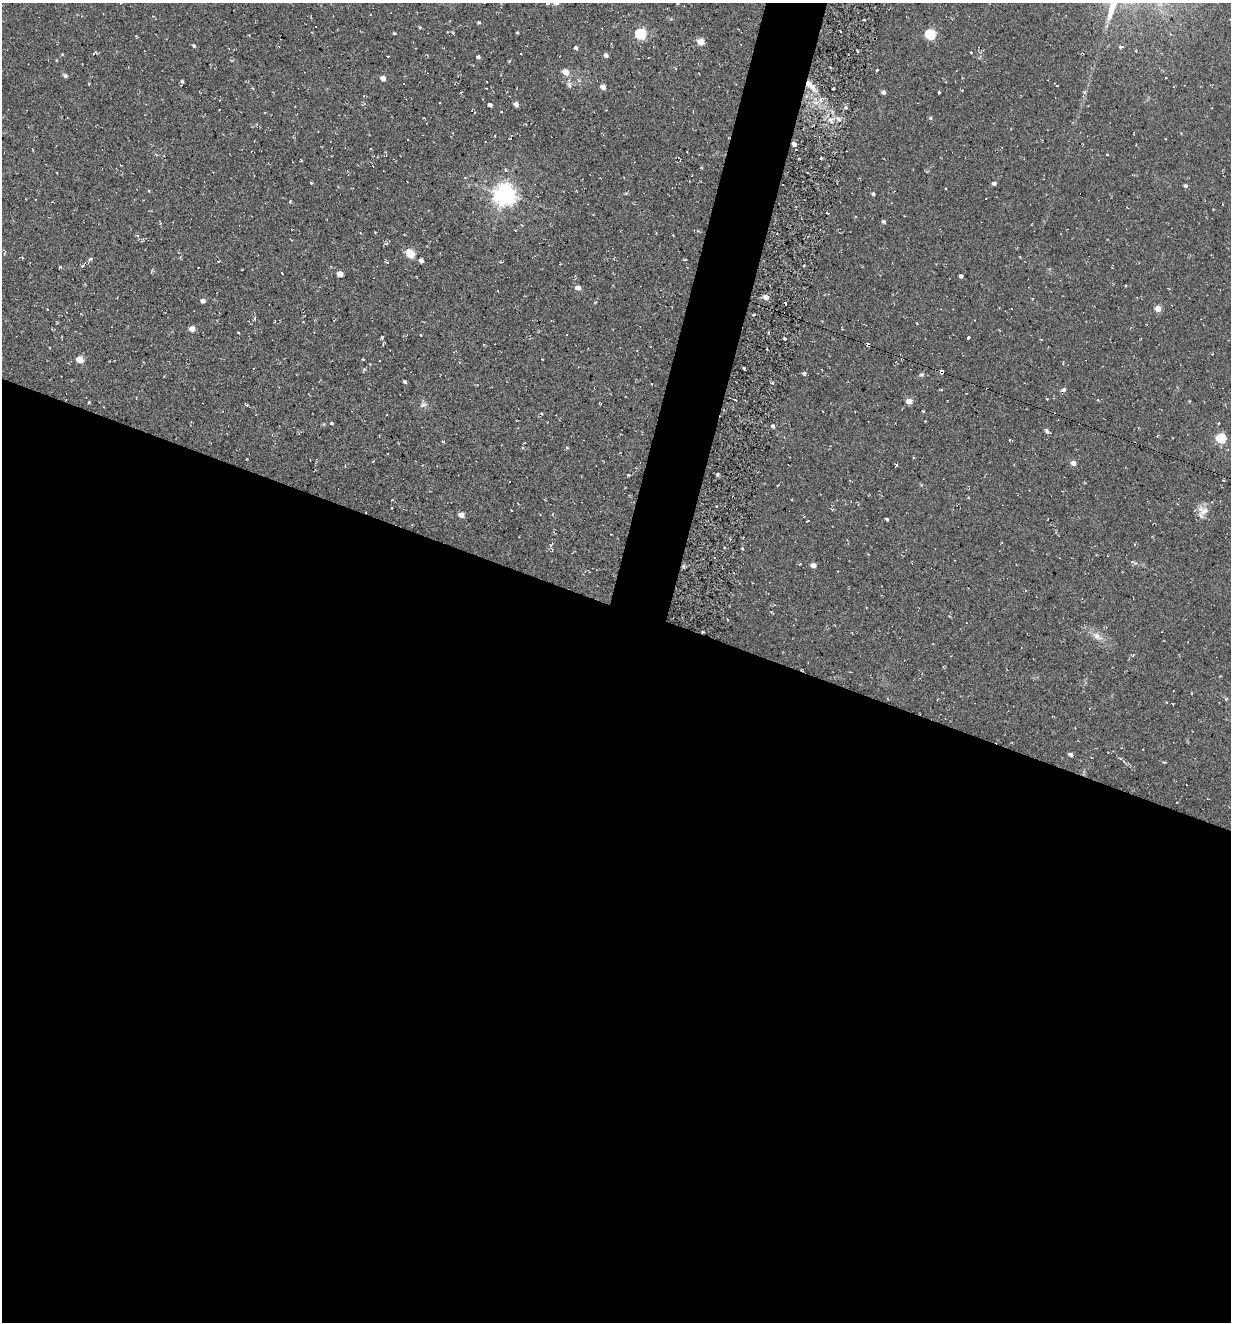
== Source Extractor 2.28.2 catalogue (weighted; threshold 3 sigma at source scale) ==
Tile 14 of 4 x 4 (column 2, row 4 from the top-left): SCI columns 1485-2713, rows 23-1342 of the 5354 x 5304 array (HDU 1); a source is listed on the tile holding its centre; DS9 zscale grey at full resolution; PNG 1233 x 1324 px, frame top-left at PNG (2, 3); no overlay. Shown black and unused: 57% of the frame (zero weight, under 2 of 3 exposures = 3% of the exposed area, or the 3 px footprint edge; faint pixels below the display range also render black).
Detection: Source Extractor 2.28.2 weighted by HDU 2 'WHT'; one run over the whole footprint, this tile lists its part. Background 0.0885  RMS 0.013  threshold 0.0569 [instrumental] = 3 sigma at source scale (4.5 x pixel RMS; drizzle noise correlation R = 1.50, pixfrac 1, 0.05/0.05 arcsec/px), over >= 5 px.
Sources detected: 137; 5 cosmic-ray / hot-pixel residue — not listed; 1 inside a brighter listed object's ellipse — not listed separately; the other 131 listed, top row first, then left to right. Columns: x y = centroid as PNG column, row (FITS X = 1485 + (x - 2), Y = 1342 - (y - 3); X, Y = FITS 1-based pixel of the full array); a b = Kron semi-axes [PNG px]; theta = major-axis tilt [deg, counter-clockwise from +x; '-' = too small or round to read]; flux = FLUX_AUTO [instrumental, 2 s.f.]
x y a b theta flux
547 3 5 4 - 1.7
864 20 3 3 - 2.4
479 22 4 4 - 1.3
420 27 4 3 - 1.7
394 33 3 3 - 1.3
453 33 4 3 - 1.2
517 33 3 2 - 1.2
640 34 6 5 - 130
930 34 5 5 - 88
700 42 5 4 - 20
194 46 5 4 - 1.8
1121 47 5 4 - 3.4
576 48 4 4 - 3.6
971 52 3 2 - 1.5
521 54 2 2 - 0.76
606 55 4 4 - 3.9
387 56 3 2 - 1
478 57 4 3 - 3.3
877 70 3 2 - 1.3
565 72 5 4 - 18
65 75 7 4 -37 2.1
383 78 4 4 - 10
182 81 5 4 - 1.9
569 85 7 5 -61 3.4
1057 85 3 2 - 0.98
602 87 4 4 - 10
812 87 14 7 -53 11
833 88 3 2 - 1.2
883 92 4 4 - 4.1
939 92 3 3 - 3.5
821 99 6 4 74 4.5
516 104 4 4 - 7.2
490 105 4 4 - 4
846 107 5 4 - 2.2
501 112 3 3 - 1.1
930 118 5 4 - 1.8
839 119 6 5 - 3.2
831 120 11 4 -52 4.6
256 124 4 3 - 1.1
794 144 4 4 - 6.9
821 158 3 3 - 1.5
701 167 4 3 - 1.1
311 183 3 3 - 1.2
994 183 4 3 - 4.3
1185 186 4 4 - 2.3
946 188 3 2 - 0.97
149 191 4 3 - 0.91
504 194 7 7 - 900
873 194 4 3 - 2.4
290 202 4 3 - 1
827 213 3 2 - 1.5
883 221 5 4 - 2.4
515 230 2 2 - 0.63
375 232 3 3 - 0.8
673 235 3 2 - 0.9
137 236 5 4 - 1.6
142 241 4 4 - 1.3
410 254 5 5 - 45
91 259 6 4 4 2.1
421 261 4 4 - 6
386 262 5 3 - 1.3
500 262 4 4 - 1.2
804 265 2 2 - 1.3
82 266 4 4 - 1.8
60 267 4 3 - 1.9
242 270 3 2 - 0.91
282 273 3 2 - 0.92
340 274 5 4 - 14
961 276 4 4 - 3.5
578 288 5 4 - 7.7
498 291 3 2 - 0.72
766 297 5 4 - 11
203 301 5 4 - 5.4
785 303 4 2 - 2.4
48 309 3 2 - 1.5
1158 309 5 5 - 14
754 314 3 2 - 2
917 323 3 3 - 1.1
192 329 4 4 - 14
238 332 3 2 - 1.7
769 332 3 2 - 1.4
968 337 3 3 - 4.7
383 344 5 3 - 1.1
868 344 3 3 - 20
363 359 4 2 - 0.91
80 360 5 4 - 23
744 368 3 3 - 1.6
941 372 4 3 - 20
804 373 5 4 - 2.6
922 374 6 5 - 2.3
405 382 4 3 - 2.7
651 384 2 2 - 0.82
1063 390 6 5 - 3.4
1098 400 4 3 - 1
909 401 4 4 - 14
89 402 4 3 - 1.1
600 403 6 2 -45 0.97
246 405 5 3 - 1.2
423 405 10 5 18 3.3
923 411 4 3 - 2.1
542 414 3 2 - 1.1
925 421 2 2 - 0.97
331 423 4 3 - 1.5
1218 423 3 3 - 0.95
773 426 4 4 - 2.9
1047 431 6 4 -70 3.1
1172 438 3 2 - 0.92
1220 438 5 5 - 79
1009 440 4 2 - 0.78
443 442 4 3 - 1
567 448 4 4 - 1.4
1073 463 5 4 - 6.5
896 465 3 3 - 1.9
629 475 4 3 - 1.3
717 475 5 3 - 1.6
1223 480 3 2 - 1.7
850 481 3 2 - 1.1
792 499 3 2 - 0.81
1203 511 14 13 - 11
461 515 5 4 - 12
887 519 3 3 - 1.9
551 544 10 3 45 1.9
742 549 3 3 - 2.3
813 565 4 4 - 7.7
771 612 4 3 - 0.91
1097 636 16 8 -32 10
1133 655 5 4 - 1.6
1143 749 3 2 - 0.83
1070 755 4 4 - 3.6
1120 758 5 3 - 1.4
1164 762 5 3 - 1
Overlapping masked pixels (flux is a lower limit): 3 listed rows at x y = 794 144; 868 344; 941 372
Isophote crosses this tile's border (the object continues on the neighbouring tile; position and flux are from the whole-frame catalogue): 1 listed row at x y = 547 3
Unlisted compact peaks at least as high as the median listed source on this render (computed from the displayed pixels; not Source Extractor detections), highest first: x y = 784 338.